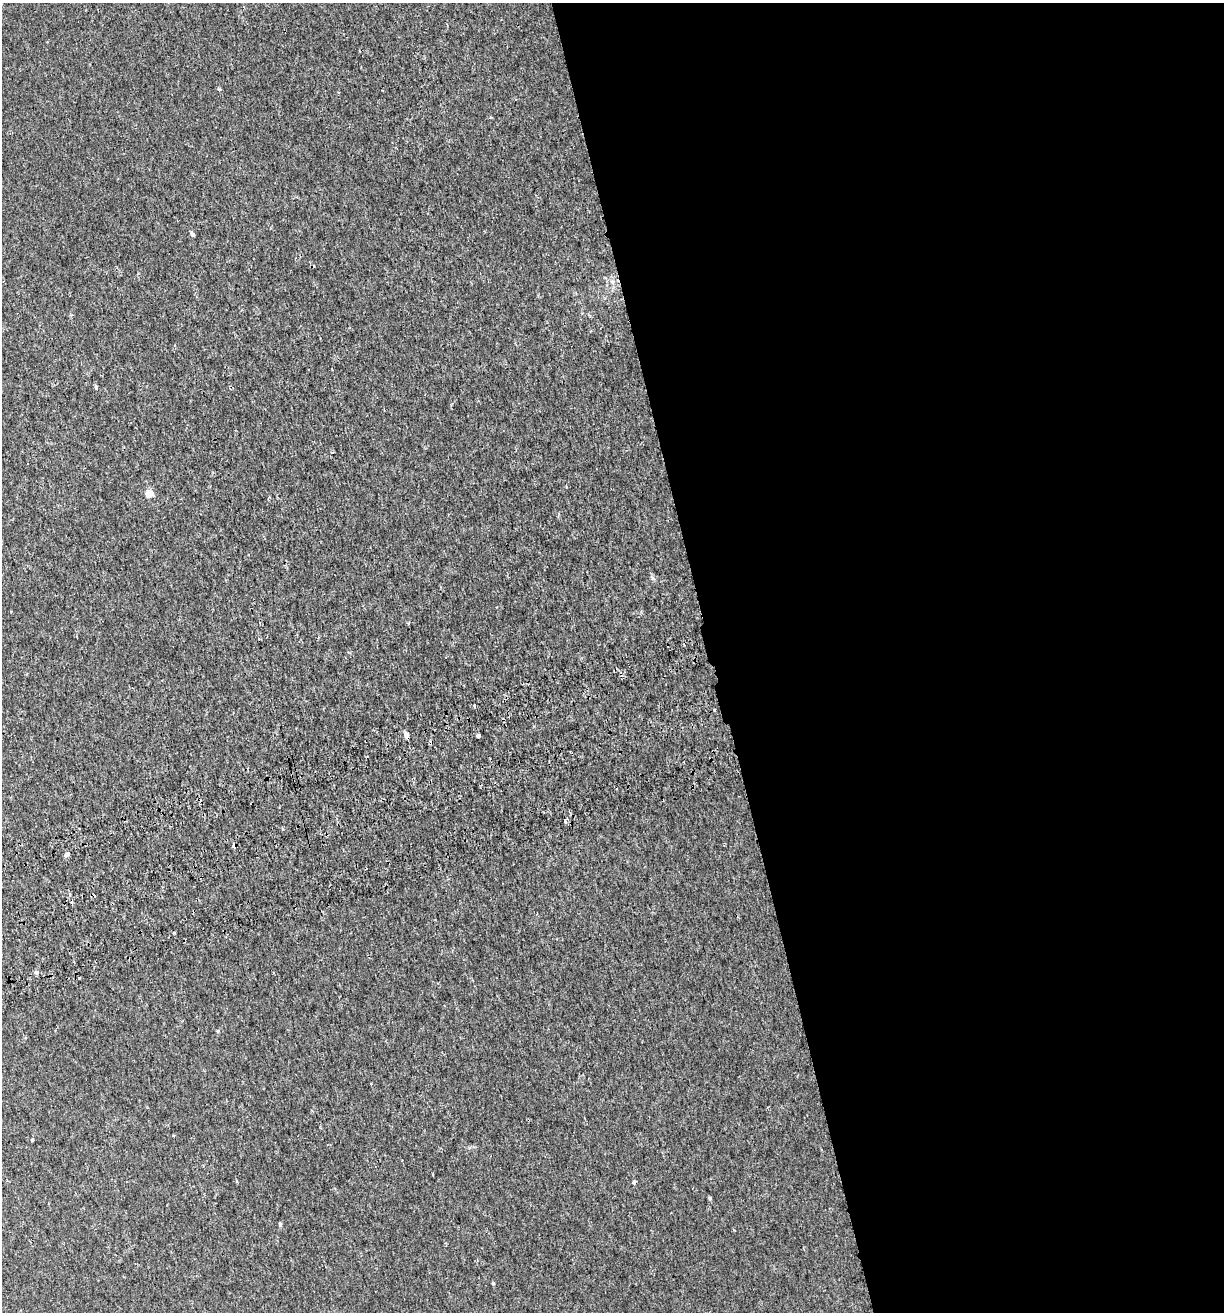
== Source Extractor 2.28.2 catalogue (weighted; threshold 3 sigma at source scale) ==
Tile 8 of 4 x 4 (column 4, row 2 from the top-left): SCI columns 3788-5009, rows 2678-3987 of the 5082 x 5355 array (HDU 1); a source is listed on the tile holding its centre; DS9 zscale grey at full resolution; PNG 1226 x 1314 px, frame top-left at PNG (2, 3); no overlay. Shown black and unused: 42% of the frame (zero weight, under 2 of 3 exposures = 3% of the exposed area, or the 3 px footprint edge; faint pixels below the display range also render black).
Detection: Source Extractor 2.28.2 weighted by HDU 2 'WHT'; one run over the whole footprint, this tile lists its part. Background 0.00256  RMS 0.0025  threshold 0.0111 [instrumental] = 3 sigma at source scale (4.5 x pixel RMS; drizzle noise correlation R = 1.50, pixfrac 1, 0.0396/0.0396 arcsec/px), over >= 5 px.
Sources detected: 26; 6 cosmic-ray / hot-pixel residue — not listed; the other 20 listed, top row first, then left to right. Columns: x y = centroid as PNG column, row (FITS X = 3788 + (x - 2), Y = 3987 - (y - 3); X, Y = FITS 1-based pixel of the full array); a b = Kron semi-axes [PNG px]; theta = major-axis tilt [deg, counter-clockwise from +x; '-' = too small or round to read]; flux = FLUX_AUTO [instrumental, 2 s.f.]
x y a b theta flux
219 89 5 3 - 0.29
193 234 5 5 - 0.5
612 281 7 4 -19 0.45
149 493 5 5 - 4.6
653 578 6 4 -1 0.38
474 706 4 3 - 0.34
714 710 3 2 - 0.29
406 734 4 4 - 5.9
478 736 4 4 - 2.1
565 821 4 3 - 3.5
283 829 3 3 - 0.3
234 846 4 4 - 1.8
67 854 5 4 - 1.5
175 933 4 3 - 0.25
36 972 6 5 - 0.63
32 1139 4 3 - 0.34
634 1182 6 4 76 0.53
710 1198 4 3 - 0.39
280 1224 5 3 - 0.42
493 1283 4 3 - 0.33
Overlapping masked pixels (flux is a lower limit): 2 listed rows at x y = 406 734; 234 846
Unlisted compact peaks at least as high as the median listed source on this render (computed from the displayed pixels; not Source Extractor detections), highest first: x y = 96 387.